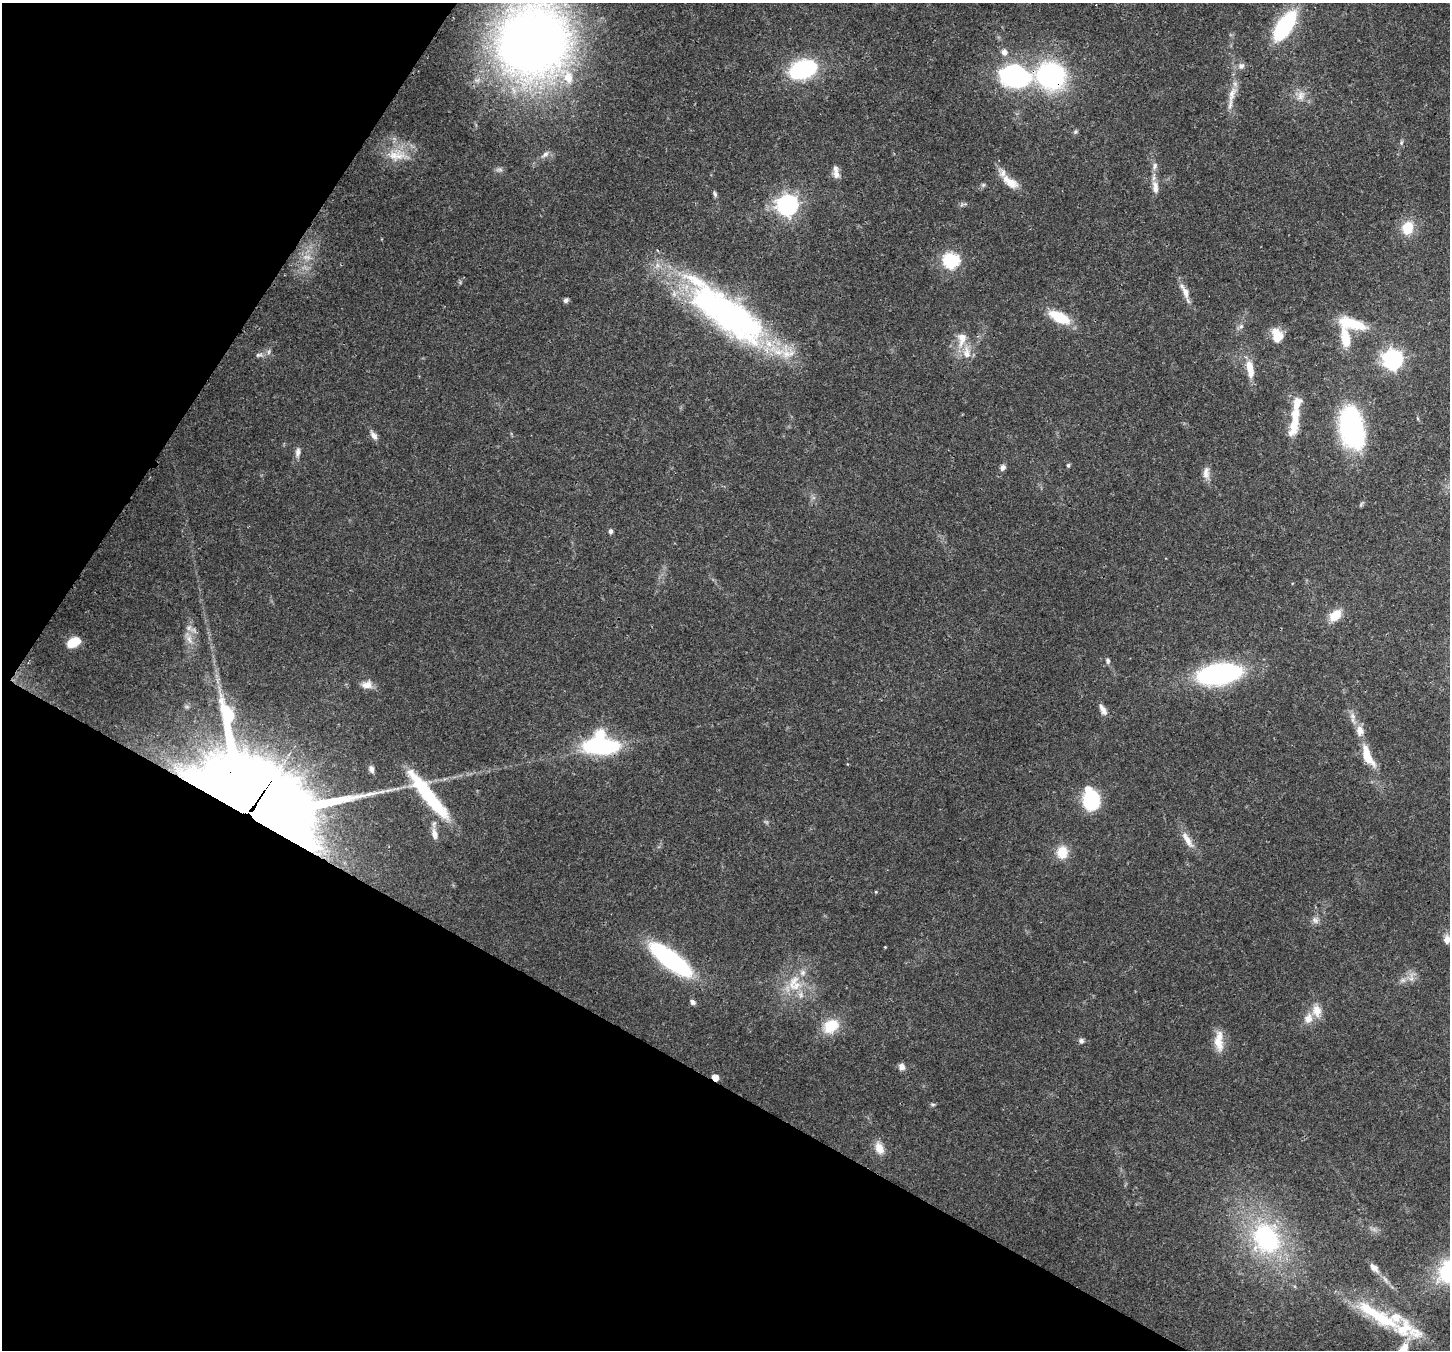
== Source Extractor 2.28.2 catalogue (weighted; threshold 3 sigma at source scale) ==
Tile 9 of 4 x 4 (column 1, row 3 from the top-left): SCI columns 70-1517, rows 1705-3052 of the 5932 x 6036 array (HDU 1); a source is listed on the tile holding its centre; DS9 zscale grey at full resolution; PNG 1452 x 1352 px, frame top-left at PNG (2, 3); no overlay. Shown black and unused: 29% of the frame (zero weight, under 3 of 4 exposures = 7% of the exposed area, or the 3 px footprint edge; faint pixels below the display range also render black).
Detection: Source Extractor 2.28.2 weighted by HDU 2 'WHT'; one run over the whole footprint, this tile lists its part. Background 0.0922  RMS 0.0037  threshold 0.0167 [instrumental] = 3 sigma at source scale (4.5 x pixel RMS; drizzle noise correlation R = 1.50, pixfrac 1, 0.0396/0.0396 arcsec/px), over >= 5 px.
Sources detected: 102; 3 too faint to see at this stretch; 1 inside a brighter object's white glare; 1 cosmic-ray / hot-pixel residue — not listed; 12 inside a brighter listed object's ellipse — not listed separately; the other 85 listed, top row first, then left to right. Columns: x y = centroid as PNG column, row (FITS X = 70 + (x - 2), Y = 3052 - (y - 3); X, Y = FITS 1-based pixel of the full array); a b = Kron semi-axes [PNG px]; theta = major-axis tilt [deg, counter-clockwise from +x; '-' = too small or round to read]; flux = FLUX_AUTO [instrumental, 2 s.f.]
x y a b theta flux
1285 26 26 12 57 46
533 41 55 55 - 420
1004 52 10 9 - 2.4
1241 66 10 8 39 1.8
803 69 27 17 15 41
1015 76 27 19 -14 68
1051 76 26 23 -17 65
1232 94 27 9 68 5.1
1301 96 16 11 71 3.7
1075 132 6 6 - 0.72
1401 142 7 5 71 0.77
545 154 13 6 39 1.8
397 155 36 18 -5 11
1154 166 11 6 71 1.7
499 170 10 6 1 1.2
836 175 12 9 -37 2.1
1010 182 26 11 -36 5.9
983 185 6 6 - 0.71
1155 187 18 8 -83 3.5
715 194 8 4 -69 0.87
962 204 7 4 71 0.69
787 205 8 8 - 200
1408 228 15 13 66 8.9
951 260 7 7 - 81
1185 291 26 7 -64 3.9
566 300 5 4 - 1.5
728 314 102 35 -35 140
1059 317 23 10 -27 14
1352 324 31 11 -15 15
1241 326 10 6 40 1.4
1277 336 18 12 -74 6.4
962 339 24 12 79 6.5
1345 339 22 9 -82 11
269 352 8 5 71 1
259 355 9 5 6 1.1
1393 359 8 7 - 170
1250 369 23 9 -81 7
1417 418 6 3 -70 0.43
1295 420 38 9 81 12
1352 428 43 22 -80 66
374 435 12 6 -58 2.3
298 452 15 7 83 2
1068 465 5 4 - 0.62
1003 467 8 6 53 1.4
1206 473 18 9 -90 2.8
611 531 7 5 85 0.99
1335 615 14 9 45 7.5
189 639 18 9 -64 3.9
73 642 13 8 27 6.5
1108 661 7 6 - 1
1219 674 40 19 9 68
367 685 15 10 4 3.4
1103 710 15 7 -62 2.3
1353 716 10 9 - 2.3
601 745 37 22 -2 46
1367 756 31 11 -66 11
371 769 9 6 -76 1.5
388 790 27 4 12 3.1
428 795 61 11 -51 36
1091 800 11 10 - 41
254 804 72 46 -36 3000
434 834 14 8 -77 3.1
1188 840 27 8 -57 4.6
1062 852 14 12 86 7.6
876 892 4 4 - 0.38
1315 920 11 9 -52 1.9
1447 939 12 9 -87 2.7
885 947 3 3 - 0.37
671 959 42 13 -37 68
1411 977 16 7 84 2.4
1403 980 9 6 15 1.5
793 983 27 12 67 9.6
692 1002 7 5 -42 1.2
1317 1010 17 12 -81 4.9
831 1026 22 16 34 11
1081 1041 6 5 - 1.4
1219 1041 30 11 -87 6.4
902 1067 9 7 -86 1.9
715 1077 5 4 - 4.7
933 1105 6 5 - 0.75
879 1148 17 10 -70 4.6
1266 1238 30 25 -66 59
1374 1268 15 8 -45 2.4
1385 1279 17 5 -56 1.9
1378 1316 95 15 -30 31
Overlapping masked pixels (flux is a lower limit): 6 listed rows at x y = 1015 76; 1051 76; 728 314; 601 745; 254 804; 715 1077
Isophote crosses this tile's border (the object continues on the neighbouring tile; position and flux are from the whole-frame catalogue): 2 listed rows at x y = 533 41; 1447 939